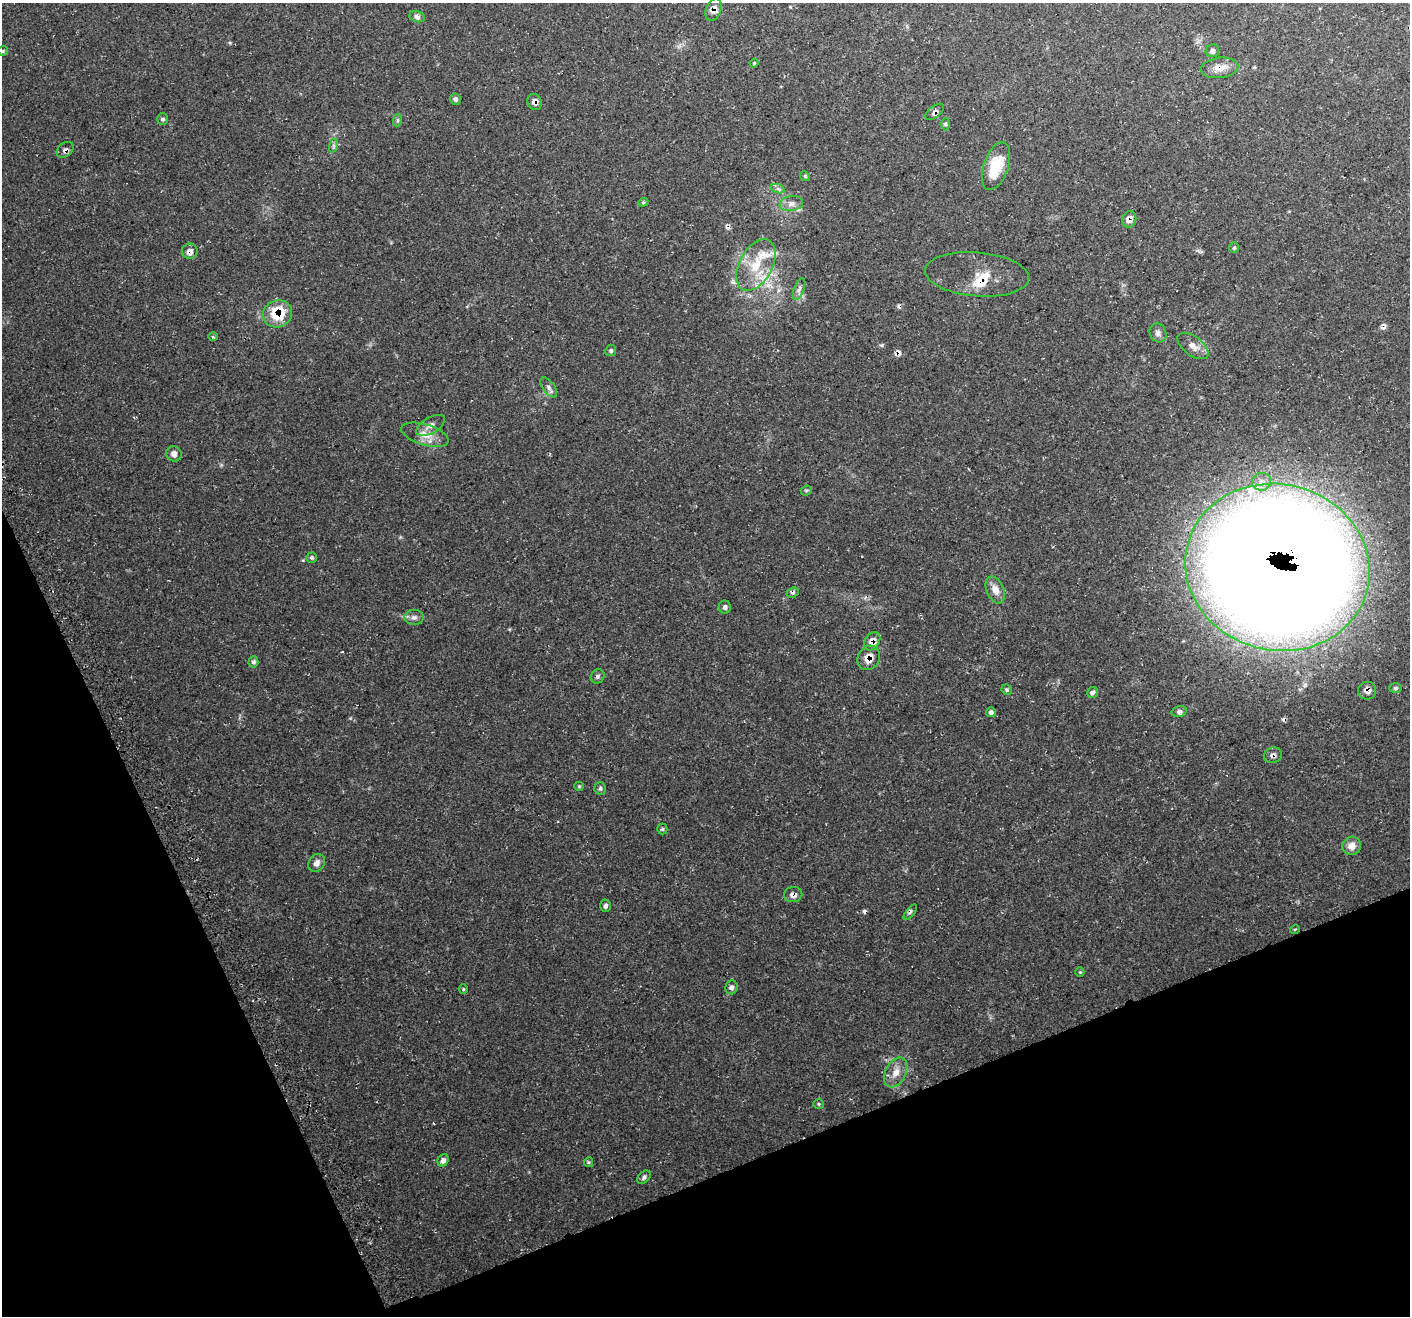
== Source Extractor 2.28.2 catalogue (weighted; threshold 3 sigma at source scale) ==
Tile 14 of 4 x 4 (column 2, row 4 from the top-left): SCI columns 1439-2846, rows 104-1417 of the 5696 x 5522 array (HDU 1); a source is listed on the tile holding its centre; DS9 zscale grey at full resolution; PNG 1412 x 1318 px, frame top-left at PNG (2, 3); each listed source drawn as its Kron ellipse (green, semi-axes under 4 px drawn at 4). Shown black and unused: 21% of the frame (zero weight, under 3 of 4 exposures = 3% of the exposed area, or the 3 px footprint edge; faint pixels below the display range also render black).
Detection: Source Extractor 2.28.2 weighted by HDU 2 'WHT'; one run over the whole footprint, this tile lists its part. Background 0.0483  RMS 0.0041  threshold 0.0182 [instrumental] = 3 sigma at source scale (4.5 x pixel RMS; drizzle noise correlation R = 1.50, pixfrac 1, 0.0396/0.0396 arcsec/px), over >= 5 px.
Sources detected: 80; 5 cosmic-ray / hot-pixel residue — neither listed nor drawn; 5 inside a brighter listed object's ellipse — not listed separately; the other 70 listed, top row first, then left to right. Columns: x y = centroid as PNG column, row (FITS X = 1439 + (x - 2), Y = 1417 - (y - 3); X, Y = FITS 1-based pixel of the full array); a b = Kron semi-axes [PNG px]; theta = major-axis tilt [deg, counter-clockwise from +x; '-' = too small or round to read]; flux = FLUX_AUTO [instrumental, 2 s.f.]
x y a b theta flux
714 10 12 7 69 3
417 17 8 5 -14 1.3
3 51 5 5 - 0.54
1212 51 7 6 - 1.3
754 63 4 4 - 0.43
1220 68 19 10 7 4
455 99 6 5 - 0.96
535 102 8 6 -59 1.9
935 112 11 5 38 1.4
162 119 6 5 - 0.82
398 120 6 4 72 0.53
945 124 6 4 -89 0.67
333 146 7 4 71 0.77
65 150 9 6 40 1.4
996 166 25 12 71 14
805 176 5 4 - 0.53
778 189 7 4 -19 0.93
643 202 5 4 - 0.51
791 203 12 7 9 2.3
1129 219 8 7 - 2.7
1234 248 5 5 - 0.64
190 251 8 7 - 2.1
756 265 28 16 62 12
977 274 52 22 -5 10
799 289 12 5 69 1.3
277 314 15 13 30 14
1158 333 10 8 -62 1.7
213 337 5 3 - 0.53
1193 346 18 9 -36 3.3
611 351 6 5 - 0.87
549 387 11 6 -53 1.5
430 425 16 8 30 2.7
425 435 24 10 -17 5.3
174 454 8 7 - 2.3
1262 482 9 9 - 2.8
806 490 5 5 - 0.59
312 558 5 5 - 0.66
1277 567 93 83 -15 2400
995 590 14 8 -67 3.8
793 593 6 4 22 0.75
725 607 6 6 - 1.1
414 617 10 7 0 1.6
872 641 10 7 56 3.5
869 658 13 10 57 5.4
253 662 5 5 - 0.87
598 676 7 6 - 0.94
1396 688 6 4 1 0.67
1007 690 5 5 - 0.68
1367 691 9 9 - 2.5
1093 692 5 5 - 1.1
1179 711 8 5 15 1.3
991 712 5 5 - 1.2
1273 755 9 8 - 1.6
579 786 5 4 - 0.51
600 788 6 6 - 0.8
662 829 5 5 - 0.55
1352 846 10 9 - 3.1
317 863 9 7 55 1.9
793 895 9 7 9 2
606 906 6 5 - 1
910 912 9 3 53 0.76
1295 929 5 3 - 0.33
1080 972 4 4 - 0.4
731 987 7 6 - 1.1
463 989 4 4 - 0.42
896 1072 16 10 62 4.1
818 1104 5 4 - 0.53
443 1160 6 5 - 1.5
589 1162 5 4 - 0.52
644 1177 8 5 47 0.98
Overlapping masked pixels (flux is a lower limit): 14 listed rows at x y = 714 10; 535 102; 935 112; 65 150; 1129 219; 190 251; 977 274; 277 314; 1277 567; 872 641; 869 658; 1367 691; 1273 755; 793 895